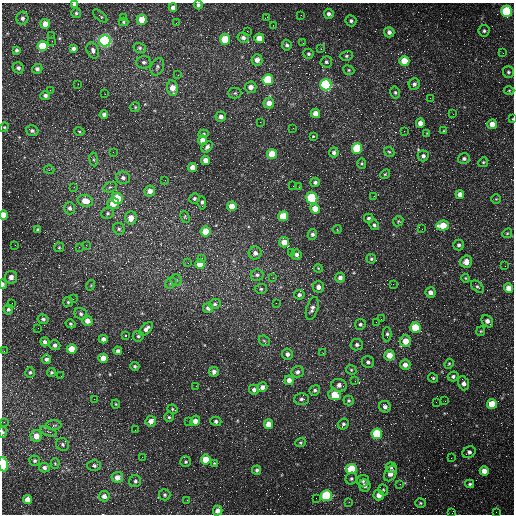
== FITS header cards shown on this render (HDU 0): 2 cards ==
NAXIS1  =                  512 /fastest changing axis
NAXIS2  =                  512 /next to fastest changing axis

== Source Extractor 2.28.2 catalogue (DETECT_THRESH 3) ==
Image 512 x 512 px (HDU 0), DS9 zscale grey, 1 PNG px = 1 image px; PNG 516 x 516 px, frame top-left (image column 1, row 512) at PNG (2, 3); each listed source drawn as its Kron ellipse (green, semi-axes under 4 px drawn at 4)
Background 1640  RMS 43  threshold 129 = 3 sigma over >= 5 px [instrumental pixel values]
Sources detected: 282; all 282 listed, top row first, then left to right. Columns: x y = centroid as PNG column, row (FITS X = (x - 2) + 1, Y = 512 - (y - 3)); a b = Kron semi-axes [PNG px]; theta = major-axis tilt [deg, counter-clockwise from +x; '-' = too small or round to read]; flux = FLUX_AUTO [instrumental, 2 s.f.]
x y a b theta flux
74 4 4 4 - 4900
198 5 4 4 - 7100
173 7 4 4 - 13000
507 11 5 5 - 210000
76 13 5 5 - 5000
329 14 5 5 - 8900
301 15 3 2 - 2700
100 16 9 3 -41 4000
123 17 2 2 - 1500
267 17 3 2 - 2400
22 18 7 6 - 9800
142 20 5 5 - 42000
351 21 5 5 - 6800
123 22 5 4 - 3800
176 23 2 2 - 1800
45 24 5 5 - 27000
273 25 2 2 - 1500
247 31 2 2 - 2200
484 31 5 5 - 5700
389 32 5 5 - 11000
51 36 2 2 - 6800
243 38 5 5 - 10000
259 38 5 4 - 36000
225 39 5 5 - 83000
52 41 2 2 - 1400
105 41 6 5 - 650000
303 43 3 2 - 1800
287 45 5 5 - 6500
42 46 5 5 - 94000
140 48 6 5 - 5300
73 49 4 4 - 10000
321 49 3 2 - 4000
17 50 3 3 - 5200
93 50 8 6 -66 9900
503 53 3 2 - 1800
308 54 5 5 - 5600
346 56 6 5 - 5100
257 60 6 5 - 18000
404 61 5 5 - 53000
144 62 7 6 - 7500
326 62 6 5 - 6700
157 67 9 6 65 8100
18 68 6 5 - 8200
37 69 5 5 - 8000
349 70 6 4 -23 3900
508 72 6 5 - 6100
178 75 2 2 - 1500
268 80 5 5 - 150000
78 84 2 2 - 1600
414 84 6 5 - 8300
326 85 5 5 - 470000
251 87 6 5 - 19000
172 88 8 5 -81 30000
50 90 2 2 - 1700
509 90 5 3 - 2800
395 92 6 4 -75 5600
235 93 6 5 - 5400
105 94 3 2 - 4000
45 95 5 4 - 9100
430 98 3 2 - 2500
269 103 5 5 - 26000
135 107 5 5 - 3700
315 113 4 4 - 22000
453 114 2 2 - 1500
104 115 4 4 - 9400
221 117 5 5 - 15000
513 119 4 2 - 1900
260 122 2 2 - 1900
420 123 4 4 - 18000
492 124 5 5 - 28000
4 127 5 4 - 3200
293 128 2 2 - 3500
32 131 6 5 - 6500
79 131 5 3 - 3100
404 131 2 2 - 1500
444 131 4 4 - 3000
427 133 4 4 - 2300
203 134 5 4 - 4200
313 136 3 3 - 2500
202 140 4 4 - 23000
207 147 6 4 46 8200
357 148 5 5 - 160000
113 152 2 2 - 1500
334 152 5 5 - 8600
389 152 5 4 - 4200
272 154 5 5 - 62000
423 156 5 5 - 8500
94 159 7 3 -82 4600
464 159 6 5 - 7100
206 160 5 4 - 24000
483 162 5 4 - 4000
362 163 5 4 - 3800
193 167 4 4 - 24000
49 170 5 3 - 3200
385 174 5 4 - 3700
123 178 7 6 - 9600
165 180 2 2 - 1400
315 182 5 4 - 7100
293 186 2 2 - 1200
74 187 3 3 - 2000
110 187 7 5 20 5900
299 187 2 2 - 4500
150 191 5 5 - 19000
460 194 4 4 - 20000
374 196 3 2 - 2400
117 198 6 5 - 79000
312 198 6 5 - 230000
194 199 5 5 - 5400
496 199 5 5 - 3200
85 201 8 6 -15 36000
113 203 6 5 - 45000
202 203 7 4 -84 7700
232 206 5 5 - 40000
70 208 6 5 - 9200
315 209 5 5 - 39000
108 213 6 5 - 6100
3 215 5 4 - 51000
283 216 5 5 - 77000
185 217 6 4 -64 3500
131 218 6 5 - 29000
369 218 5 4 - 6000
398 221 5 4 - 3900
374 225 5 4 - 7500
443 226 6 5 - 58000
119 229 6 5 - 6200
337 229 4 4 - 3000
422 229 2 2 - 1300
38 230 4 3 - 5200
206 232 5 5 - 65000
507 233 5 4 - 3800
312 234 5 4 - 7100
284 242 5 5 - 30000
15 245 2 2 - 1300
86 245 3 3 - 1900
459 245 5 5 - 7400
59 247 5 4 - 3900
79 247 3 2 - 5700
255 253 6 6 - 11000
291 253 3 3 - 10000
296 255 5 5 - 9600
202 258 4 4 - 4200
371 259 5 4 - 4800
466 262 6 6 - 21000
188 263 3 3 - 1700
200 264 5 5 - 53000
505 266 3 2 - 2500
318 268 4 3 - 2500
257 275 6 5 - 7200
11 277 6 6 - 16000
273 278 3 3 - 3000
340 278 5 5 - 12000
465 278 4 4 - 2700
176 280 6 5 - 5200
171 283 6 5 - 5500
3 284 5 3 - 7600
393 284 2 2 - 1800
91 285 5 3 - 2600
318 287 6 5 - 15000
477 287 7 4 -43 5600
509 288 5 4 - 29000
261 289 6 5 - 5400
430 292 5 5 - 15000
299 295 5 5 - 7600
73 299 2 2 - 2000
68 302 5 5 - 4100
12 303 3 2 - 2600
276 303 2 2 - 4900
215 304 6 5 - 6200
208 308 5 5 - 14000
312 308 12 5 73 12000
8 309 5 5 - 6200
81 314 6 5 - 7500
43 319 5 4 - 6700
381 319 3 2 - 4300
87 321 5 5 - 22000
487 321 7 5 -50 15000
376 322 2 2 - 1600
71 324 5 4 - 4300
360 324 5 5 - 6900
415 327 5 5 - 100000
38 328 2 2 - 1500
146 329 8 5 46 12000
481 331 5 4 - 3200
387 334 7 4 90 5500
125 335 3 3 - 5100
138 336 5 5 - 5200
103 339 4 4 - 13000
264 341 6 4 -43 4400
406 341 5 5 - 38000
45 342 4 4 - 8800
55 345 5 4 - 10000
357 345 6 5 - 7500
72 349 5 4 - 50000
4 351 3 3 - 1900
118 351 4 4 - 9200
323 353 2 2 - 1600
287 354 5 5 - 11000
389 355 5 5 - 38000
103 358 4 4 - 36000
46 359 5 4 - 7600
368 362 6 6 - 7700
449 364 5 4 - 3500
405 365 5 5 - 17000
135 366 4 4 - 3800
351 370 5 4 - 3600
30 372 5 4 - 5100
51 372 4 4 - 4300
214 372 5 5 - 12000
298 372 6 5 - 9300
61 376 3 2 - 2300
453 376 5 5 - 7300
433 378 5 4 - 3800
289 380 5 4 - 17000
355 381 3 2 - 2200
464 383 7 5 -71 15000
339 385 8 6 -14 15000
196 386 2 2 - 1300
262 387 5 4 - 16000
254 390 5 5 - 11000
315 390 5 5 - 5800
335 395 6 5 - 64000
94 399 2 2 - 2700
301 399 7 6 - 8100
349 401 5 5 - 4700
445 401 2 2 - 1300
436 402 2 2 - 1600
116 404 4 4 - 2600
492 404 5 5 - 63000
385 407 6 5 - 10000
173 409 5 4 - 3800
169 417 4 4 - 4200
151 421 5 5 - 18000
189 421 2 2 - 3200
195 421 5 4 - 19000
216 421 5 4 - 6900
4 422 3 3 - 2100
269 424 4 4 - 35000
343 424 6 5 - 5900
54 425 8 5 3 6400
135 430 2 2 - 1300
3 432 5 3 - 5000
48 432 9 2 -22 5100
377 434 5 5 - 160000
36 436 6 5 - 32000
301 443 5 4 - 3600
62 444 7 6 - 7000
469 452 7 5 28 9400
142 457 3 3 - 1400
451 458 2 2 - 1400
206 459 5 5 - 56000
35 461 5 5 - 5800
186 462 5 5 - 5200
55 463 5 4 - 3100
214 463 4 4 - 2800
3 464 7 4 -76 95000
94 466 7 5 0 6900
44 468 5 5 - 9300
391 468 5 5 - 4800
351 469 5 5 - 110000
257 470 4 4 - 6900
484 471 4 4 - 22000
390 473 8 6 60 25000
117 477 6 5 - 25000
351 479 6 5 - 5800
135 481 6 6 - 7700
363 481 6 5 - 6300
400 484 3 3 - 3700
470 484 4 3 - 4600
365 485 6 5 - 13000
383 490 6 4 -68 4000
165 495 6 5 - 6000
379 495 5 5 - 21000
104 496 5 5 - 14000
326 496 5 5 - 220000
316 498 2 2 - 15000
27 499 4 4 - 27000
187 500 2 2 - 1700
349 502 4 3 - 2600
420 503 5 4 - 4200
218 511 5 4 - 18000
496 512 3 2 - 2300
452 513 3 2 - 1900
At the frame edge (FLAGS 8, measured only in part): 8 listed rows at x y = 74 4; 198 5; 513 119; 3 215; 3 284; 3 432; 3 464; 452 513